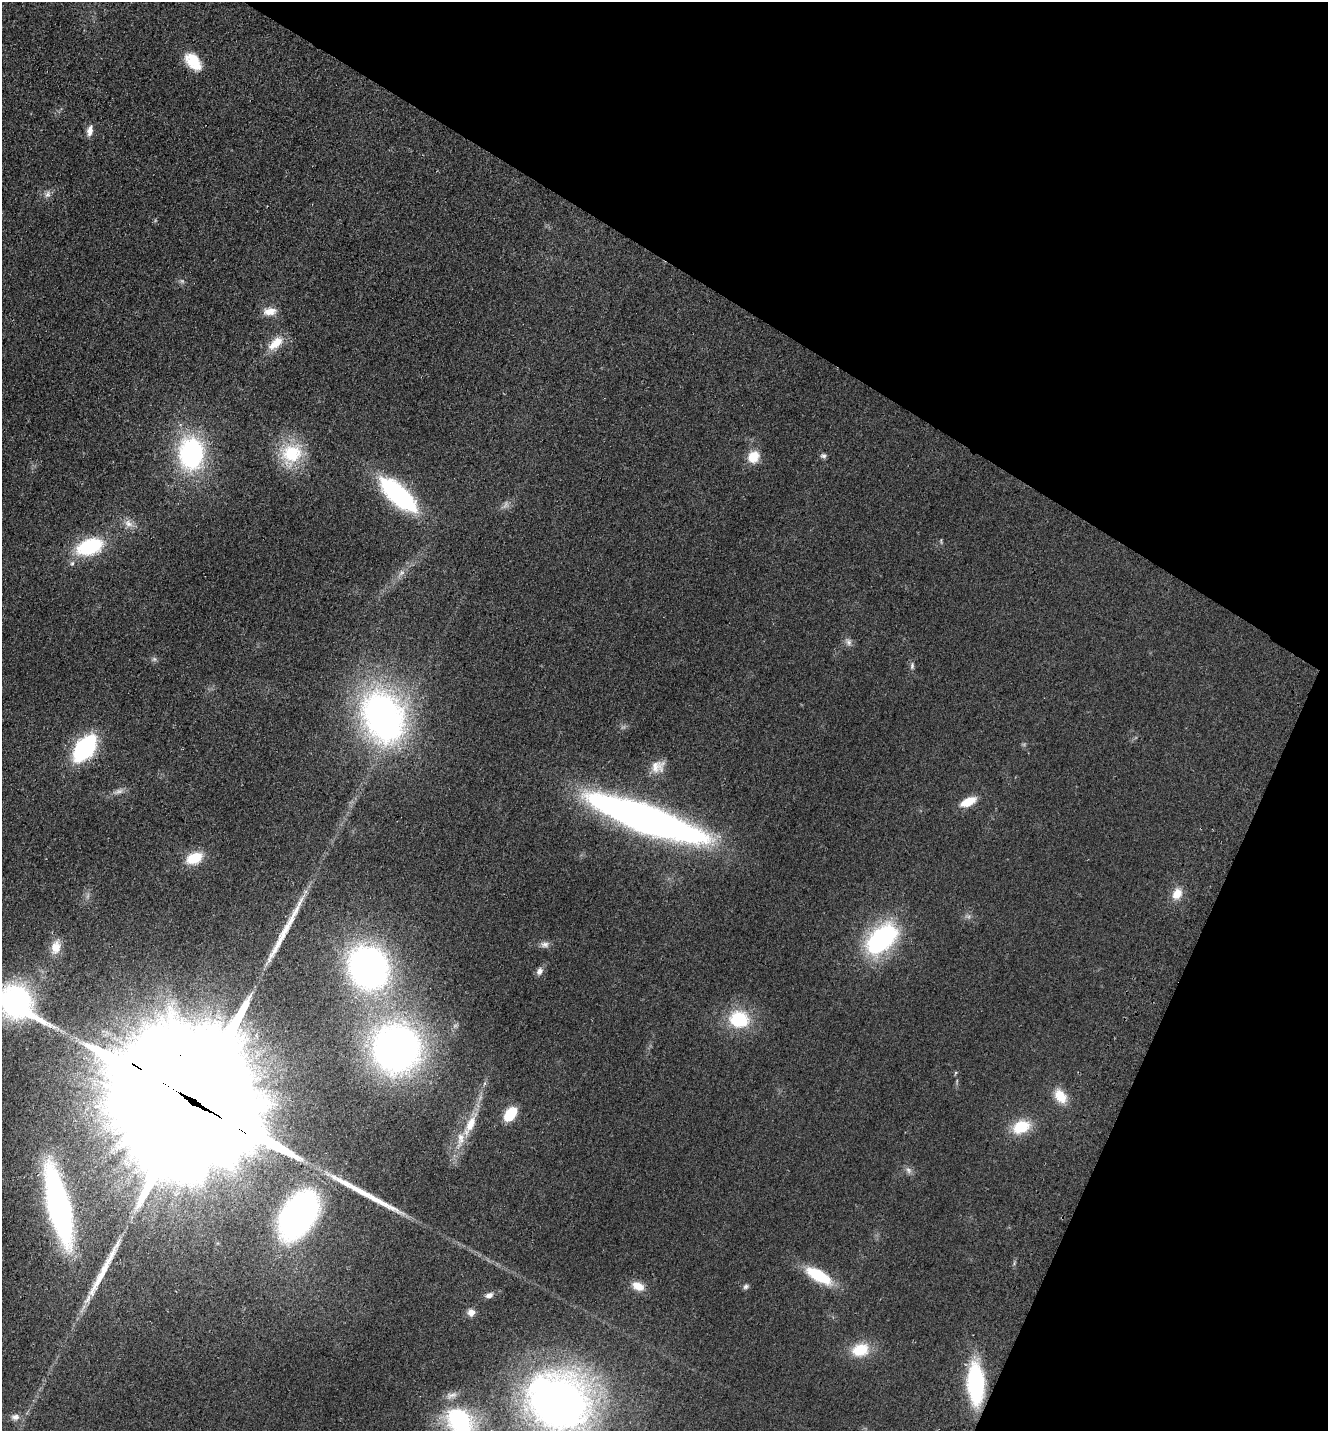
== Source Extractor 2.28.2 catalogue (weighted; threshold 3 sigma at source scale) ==
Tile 8 of 4 x 4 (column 4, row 2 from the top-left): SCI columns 4175-5500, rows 2890-4318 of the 5833 x 5778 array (HDU 1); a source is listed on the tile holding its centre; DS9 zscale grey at full resolution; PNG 1330 x 1433 px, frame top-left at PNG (2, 2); no overlay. Shown black and unused: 26% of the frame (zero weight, under 2 of 3 exposures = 3% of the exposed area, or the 3 px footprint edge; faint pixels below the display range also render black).
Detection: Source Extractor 2.28.2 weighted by HDU 2 'WHT'; one run over the whole footprint, this tile lists its part. Background 0.0773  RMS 0.014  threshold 0.0611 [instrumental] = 3 sigma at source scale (4.5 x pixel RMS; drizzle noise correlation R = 1.50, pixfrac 1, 0.05/0.05 arcsec/px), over >= 5 px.
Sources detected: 60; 5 too faint to see at this stretch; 3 long thin detections or spike segments (spike, bleed or trail) — not listed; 2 inside a brighter listed object's ellipse — not listed separately; the other 50 listed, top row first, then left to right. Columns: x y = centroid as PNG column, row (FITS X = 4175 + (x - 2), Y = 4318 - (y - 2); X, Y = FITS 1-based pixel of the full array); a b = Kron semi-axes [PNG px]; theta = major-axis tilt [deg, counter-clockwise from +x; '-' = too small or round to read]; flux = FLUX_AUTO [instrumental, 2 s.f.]
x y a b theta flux
193 61 20 13 -50 39
90 130 13 7 79 9.5
48 194 10 8 66 6.1
270 311 17 9 6 16
276 343 22 11 40 25
191 453 32 24 -89 210
291 454 31 26 44 73
823 456 7 6 - 3.7
753 457 14 12 56 25
398 495 38 15 -43 220
128 523 13 10 -34 11
941 541 8 3 -78 1.8
90 547 23 13 19 120
72 563 7 5 67 3.3
401 573 10 7 44 6.5
848 642 12 8 -62 6.4
912 666 10 5 89 3.7
383 717 50 37 -69 570
85 748 22 12 53 210
658 766 20 15 31 19
968 802 16 8 24 30
646 819 91 18 -20 1200
194 858 18 12 24 36
1177 894 14 11 58 18
881 939 36 21 44 210
544 944 12 8 -2 6.7
56 947 20 13 77 19
368 967 31 26 -62 610
540 971 10 7 63 7.2
16 1003 46 27 -34 350
739 1019 23 20 -8 72
396 1048 39 38 - 720
1060 1096 18 12 -57 26
192 1101 84 34 -32 160000
510 1114 13 9 51 47
470 1125 32 11 63 33
1021 1127 19 13 23 46
908 1170 10 8 -64 5.7
59 1206 55 15 -77 610
298 1215 38 23 57 600
819 1276 30 11 -30 67
638 1286 17 11 -25 16
746 1287 8 6 31 3.5
489 1295 9 7 22 6.6
471 1312 9 9 - 8.7
860 1350 18 13 16 44
976 1384 30 13 -87 220
558 1402 67 58 -24 960
15 1417 13 9 2 8.6
460 1421 31 23 -40 160
Overlapping masked pixels (flux is a lower limit): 1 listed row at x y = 192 1101
Isophote crosses this tile's border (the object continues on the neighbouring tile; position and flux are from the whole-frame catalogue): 3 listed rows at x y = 16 1003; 558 1402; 460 1421